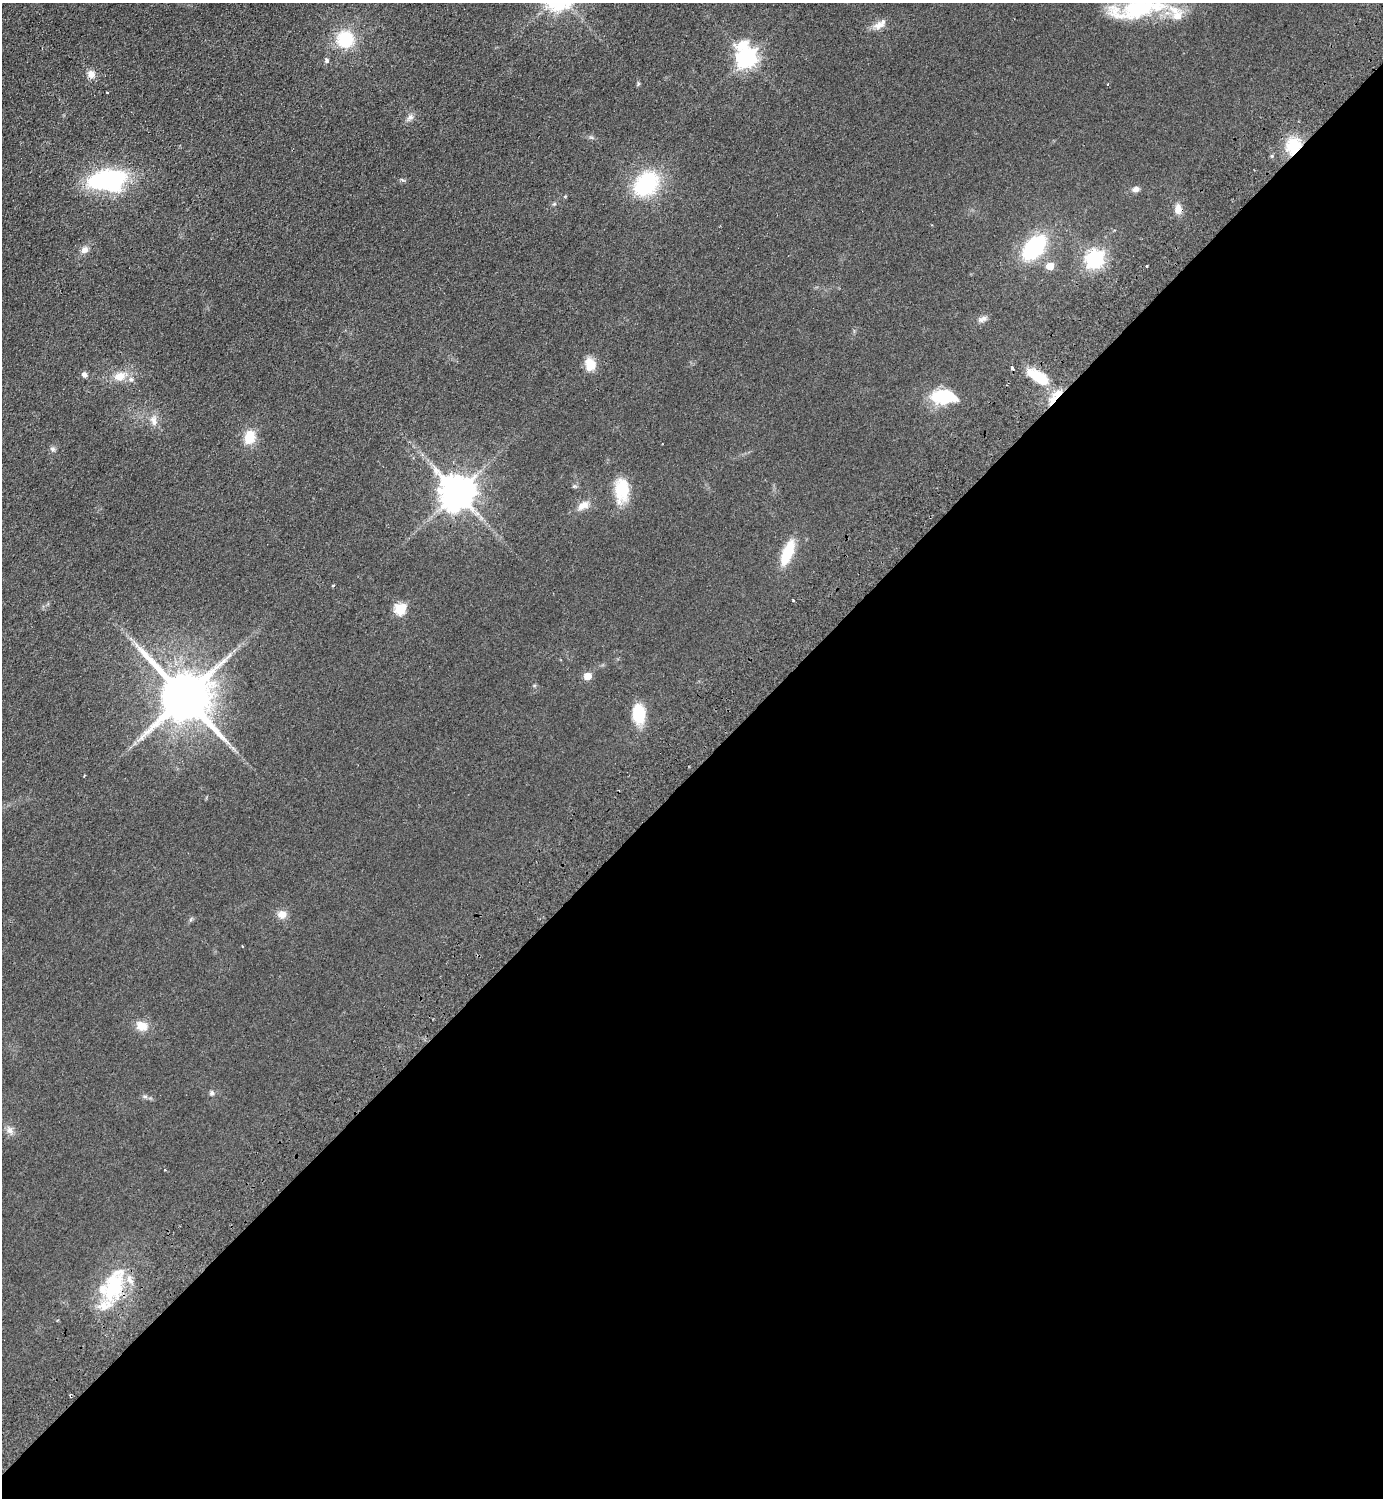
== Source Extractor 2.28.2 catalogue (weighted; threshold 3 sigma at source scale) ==
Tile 15 of 4 x 4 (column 3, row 4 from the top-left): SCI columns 2963-4343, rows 44-1539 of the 6066 x 6072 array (HDU 1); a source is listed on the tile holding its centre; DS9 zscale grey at full resolution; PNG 1385 x 1500 px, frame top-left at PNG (2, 3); no overlay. Shown black and unused: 49% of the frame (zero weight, under 2 of 3 exposures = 3% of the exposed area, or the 3 px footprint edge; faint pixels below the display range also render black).
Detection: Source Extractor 2.28.2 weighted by HDU 2 'WHT'; one run over the whole footprint, this tile lists its part. Background 0.0559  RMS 0.0097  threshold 0.0436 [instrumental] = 3 sigma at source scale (4.5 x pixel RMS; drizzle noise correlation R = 1.50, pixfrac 1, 0.05/0.05 arcsec/px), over >= 5 px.
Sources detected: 53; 1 cosmic-ray / hot-pixel residue — not listed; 4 inside a brighter listed object's ellipse — not listed separately; the other 48 listed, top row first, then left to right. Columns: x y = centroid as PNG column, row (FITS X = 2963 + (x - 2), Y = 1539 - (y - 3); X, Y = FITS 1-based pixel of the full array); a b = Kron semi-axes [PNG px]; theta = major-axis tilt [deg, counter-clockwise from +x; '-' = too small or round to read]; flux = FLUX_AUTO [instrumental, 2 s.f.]
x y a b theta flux
1139 8 75 22 10 83
879 25 17 9 19 8.1
345 39 13 12 - 53
747 57 8 7 - 530
327 60 6 5 - 2.9
91 74 10 9 - 6.8
638 84 6 4 79 1.4
107 93 3 2 - 0.99
410 117 11 6 44 3.9
1293 146 17 15 69 30
107 180 32 18 2 140
646 184 33 24 44 72
1136 189 9 7 19 3.8
554 204 6 4 42 1.3
1178 209 12 9 -86 6.8
1034 247 24 14 49 89
85 250 11 9 24 4.8
1095 259 7 7 - 360
1050 266 5 5 - 19
1146 266 3 2 - 1.2
984 318 9 7 42 3.6
590 364 15 12 -77 13
84 374 6 5 - 3.8
120 376 16 13 17 12
1038 377 28 12 -32 32
945 396 27 13 -1 46
1055 397 24 7 51 15
154 421 14 8 -78 6.8
250 437 16 12 75 18
53 449 8 6 -16 2.1
622 490 29 17 90 31
457 492 10 10 - 2200
583 505 15 10 28 8.7
787 553 24 9 68 35
333 585 4 2 - 0.88
793 600 3 2 - 1.1
400 609 6 6 - 69
588 676 5 5 - 17
185 697 15 14 - 5400
639 714 22 13 -86 28
84 776 4 2 - 0.75
282 914 9 9 - 8.4
242 946 3 2 - 0.66
142 1026 13 11 -20 12
212 1093 7 6 - 2.3
145 1096 7 4 -1 1.9
10 1130 10 8 -58 4.8
114 1286 46 23 73 67
Overlapping masked pixels (flux is a lower limit): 3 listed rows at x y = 1293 146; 1055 397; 114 1286
Isophote crosses this tile's border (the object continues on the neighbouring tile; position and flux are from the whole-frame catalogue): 1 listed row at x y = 1139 8
Unlisted compact peaks at least as high as the median listed source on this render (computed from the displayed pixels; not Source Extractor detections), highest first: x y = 574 486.